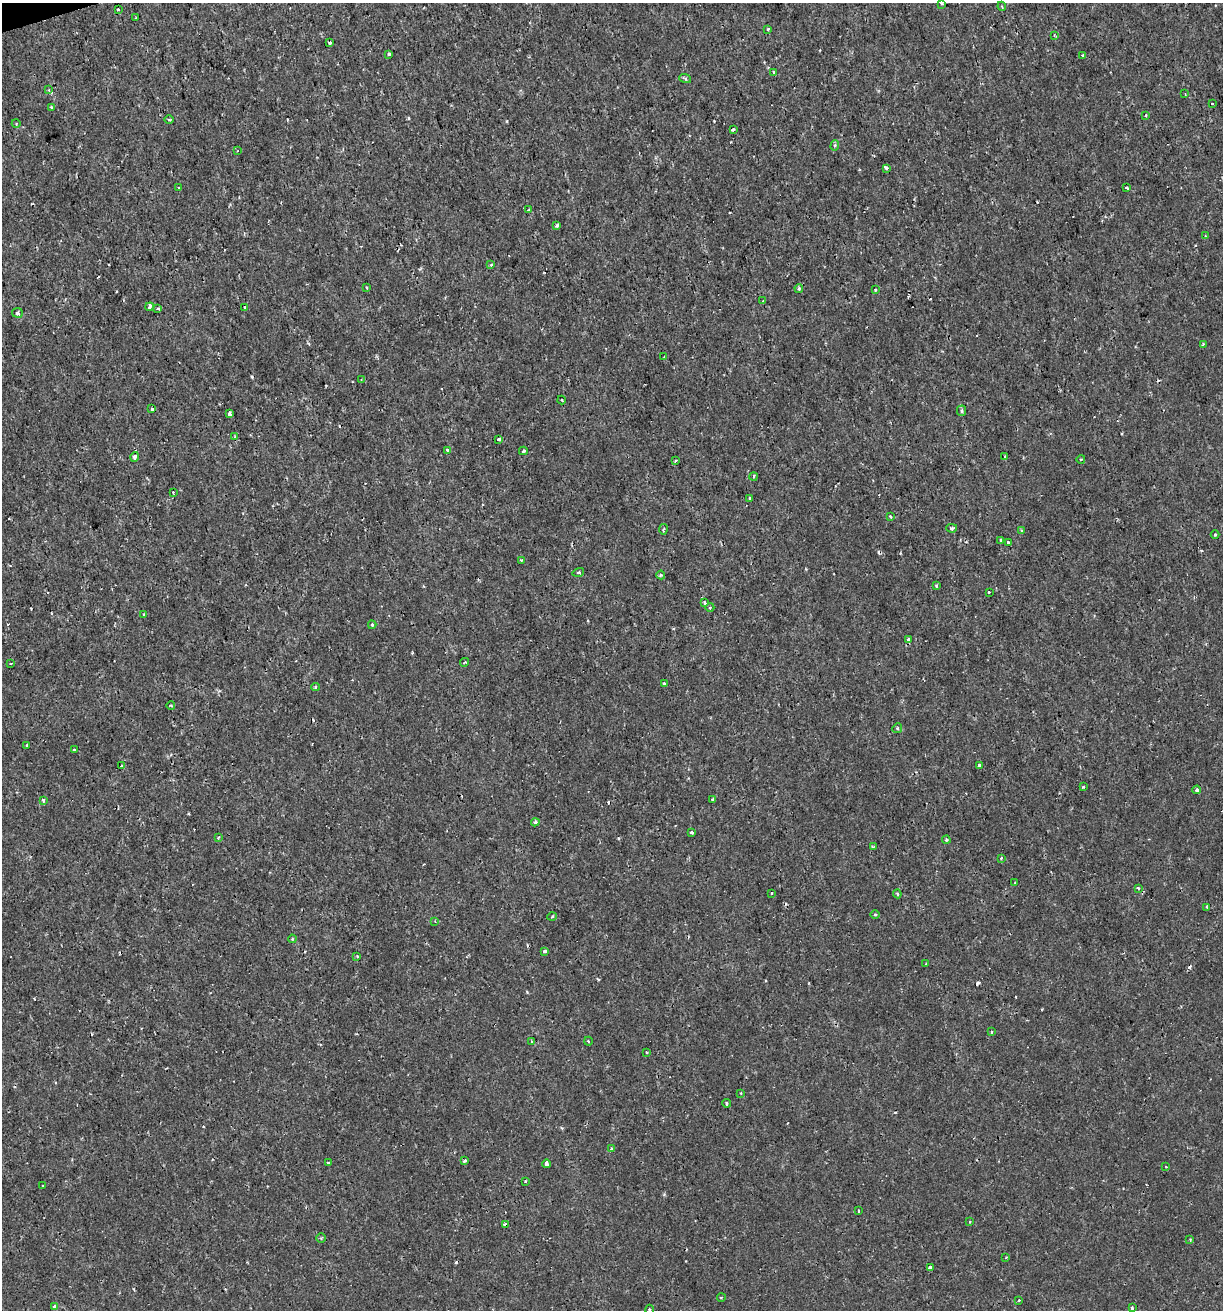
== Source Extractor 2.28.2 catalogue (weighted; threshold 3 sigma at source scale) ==
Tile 11 of 4 x 4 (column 3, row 3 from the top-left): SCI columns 2495-3715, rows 1310-2617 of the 5039 x 5234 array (HDU 1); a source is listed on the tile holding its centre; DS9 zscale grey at full resolution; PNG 1225 x 1312 px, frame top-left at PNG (2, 3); each listed source drawn as its Kron ellipse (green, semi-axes under 4 px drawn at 4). Shown black and unused: <1% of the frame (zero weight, under 2 of 3 exposures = <1% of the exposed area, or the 3 px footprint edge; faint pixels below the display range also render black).
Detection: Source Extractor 2.28.2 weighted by HDU 2 'WHT'; one run over the whole footprint, this tile lists its part. Background 6.39e-04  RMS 0.0011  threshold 0.00512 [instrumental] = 3 sigma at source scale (4.5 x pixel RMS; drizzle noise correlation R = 1.50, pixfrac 1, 0.0396/0.0396 arcsec/px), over >= 5 px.
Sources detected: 147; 19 cosmic-ray / hot-pixel residue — neither listed nor drawn; the other 128 listed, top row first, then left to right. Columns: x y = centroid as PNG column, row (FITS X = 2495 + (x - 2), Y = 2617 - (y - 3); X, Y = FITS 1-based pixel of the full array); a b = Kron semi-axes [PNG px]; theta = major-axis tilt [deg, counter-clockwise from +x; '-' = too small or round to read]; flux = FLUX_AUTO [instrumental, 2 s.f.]
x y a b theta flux
942 3 3 2 - 0.13
1002 6 4 4 - 0.12
118 9 3 3 - 0.18
136 18 3 2 - 0.12
768 29 3 3 - 0.12
1054 35 4 3 - 0.15
330 43 3 3 - 0.54
389 54 3 3 - 1.1
1082 55 3 2 - 0.13
774 72 4 3 - 0.16
685 78 6 4 -19 0.19
48 90 3 3 - 0.1
1185 94 3 2 - 0.087
1213 104 3 2 - 0.12
51 107 3 3 - 0.19
1146 115 4 3 - 0.12
169 120 5 3 - 0.13
16 123 4 3 - 0.1
733 130 3 3 - 0.28
835 146 5 4 - 0.18
237 151 3 2 - 0.071
886 168 4 3 - 0.47
178 187 3 2 - 0.1
1126 188 4 3 - 0.15
528 210 3 3 - 0.12
557 226 4 3 - 0.23
1205 236 2 2 - 0.076
491 265 3 3 - 0.21
367 287 3 3 - 0.2
799 288 4 3 - 0.23
875 290 3 3 - 0.13
763 301 3 3 - 0.077
150 307 4 3 - 0.67
244 307 3 3 - 0.26
158 309 3 3 - 0.28
17 313 5 5 - 0.24
1203 344 3 3 - 0.12
664 357 3 2 - 0.13
361 380 3 3 - 0.13
562 400 4 3 - 0.11
152 409 3 3 - 0.26
962 411 5 4 - 0.23
229 414 3 3 - 0.69
235 437 3 3 - 0.16
499 439 4 3 - 0.94
447 450 3 3 - 0.38
523 451 4 3 - 0.2
135 457 5 3 - 0.59
1005 457 3 3 - 0.17
1081 459 4 2 - 0.099
676 460 4 2 - 0.11
754 477 4 4 - 0.29
173 492 3 2 - 0.098
749 499 3 3 - 0.17
890 517 4 2 - 0.16
952 528 5 4 - 0.19
663 529 5 2 - 0.13
1021 531 4 4 - 0.14
1215 535 4 3 - 0.12
1000 540 4 2 - 0.094
1008 542 3 3 - 0.16
521 560 4 2 - 0.097
578 572 6 3 18 0.14
661 575 4 4 - 0.14
936 586 3 3 - 0.18
989 592 3 3 - 0.39
705 603 3 3 - 0.46
710 607 4 3 - 0.1
144 614 4 2 - 0.093
372 625 4 3 - 0.17
909 639 4 3 - 0.66
465 662 4 3 - 0.13
11 663 3 2 - 0.085
664 684 4 3 - 0.32
315 687 4 4 - 0.17
171 706 4 3 - 0.11
897 728 5 4 - 0.17
27 745 3 3 - 0.23
74 750 4 3 - 0.22
979 765 3 3 - 0.26
122 766 3 3 - 0.54
1083 787 3 2 - 0.1
1197 790 4 4 - 0.41
713 799 3 3 - 0.23
43 800 3 3 - 0.25
535 822 4 4 - 0.18
691 832 4 3 - 0.46
219 837 4 2 - 0.097
946 840 4 3 - 0.14
873 847 4 3 - 0.16
1001 858 4 2 - 0.11
1015 883 3 3 - 0.17
1138 888 3 3 - 0.27
772 893 3 2 - 0.17
897 894 4 3 - 0.15
1207 907 3 2 - 0.15
875 915 5 3 - 0.14
552 917 4 3 - 0.13
435 921 4 3 - 0.14
292 939 4 3 - 0.1
545 951 4 3 - 0.17
357 956 4 3 - 0.13
926 964 3 3 - 0.1
991 1032 3 2 - 0.19
588 1041 4 4 - 0.12
532 1042 4 3 - 0.22
646 1052 3 3 - 0.42
741 1093 4 2 - 0.099
727 1103 4 3 - 0.15
611 1149 4 3 - 0.14
465 1161 4 2 - 0.21
328 1163 3 3 - 0.2
547 1164 4 4 - 0.79
1166 1167 4 2 - 0.073
525 1181 3 2 - 0.13
43 1186 3 2 - 0.11
858 1211 3 2 - 0.12
970 1222 4 2 - 0.085
505 1225 4 3 - 0.61
321 1238 4 4 - 0.14
1190 1240 4 3 - 0.099
1006 1257 4 3 - 0.093
930 1268 4 3 - 0.8
721 1297 4 3 - 0.096
1019 1300 3 3 - 0.11
54 1307 4 4 - 0.34
1132 1308 3 3 - 0.22
650 1310 5 3 - 0.15
Overlapping masked pixels (flux is a lower limit): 2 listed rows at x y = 150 307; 505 1225
Isophote crosses this tile's border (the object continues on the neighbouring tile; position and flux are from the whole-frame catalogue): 2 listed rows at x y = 942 3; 650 1310